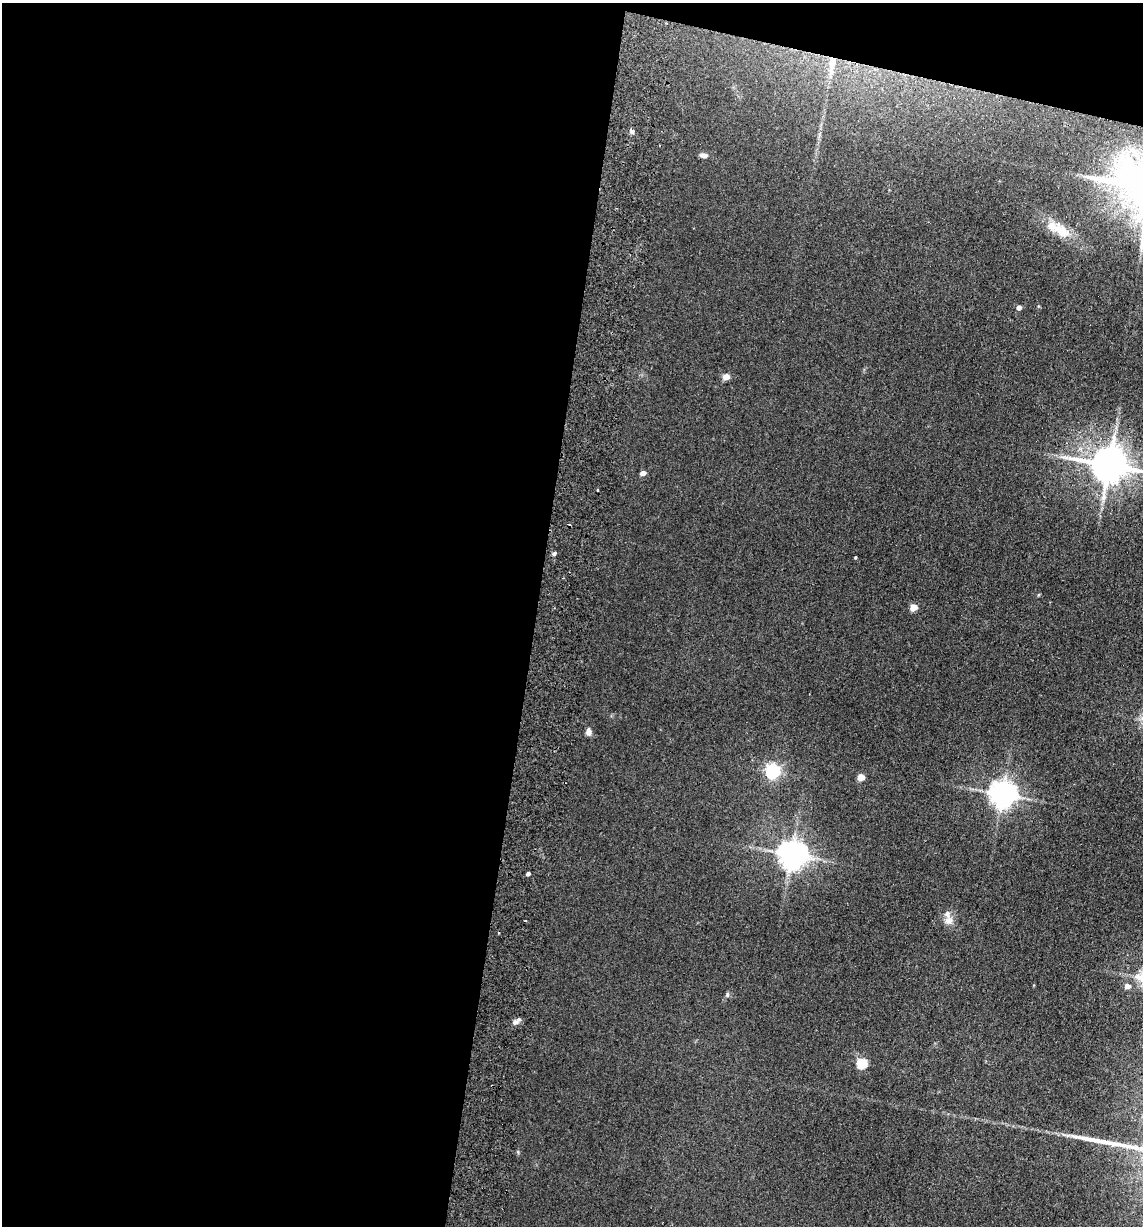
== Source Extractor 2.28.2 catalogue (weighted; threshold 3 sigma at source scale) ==
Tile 1 of 4 x 4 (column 1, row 1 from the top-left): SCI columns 177-1317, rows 3688-4911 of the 5033 x 4924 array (HDU 1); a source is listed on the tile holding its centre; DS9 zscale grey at full resolution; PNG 1145 x 1228 px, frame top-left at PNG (2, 3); no overlay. Shown black and unused: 49% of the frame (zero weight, under 2 of 3 exposures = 3% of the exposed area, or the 3 px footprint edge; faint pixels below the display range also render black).
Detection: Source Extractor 2.28.2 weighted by HDU 2 'WHT'; one run over the whole footprint, this tile lists its part. Background 0.132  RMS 0.012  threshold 0.0555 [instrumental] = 3 sigma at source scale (4.5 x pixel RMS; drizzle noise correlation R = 1.50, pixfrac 1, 0.05/0.05 arcsec/px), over >= 5 px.
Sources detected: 25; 1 inside a brighter object's white glare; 1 cosmic-ray / hot-pixel residue — not listed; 1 inside a brighter listed object's ellipse — not listed separately; the other 22 listed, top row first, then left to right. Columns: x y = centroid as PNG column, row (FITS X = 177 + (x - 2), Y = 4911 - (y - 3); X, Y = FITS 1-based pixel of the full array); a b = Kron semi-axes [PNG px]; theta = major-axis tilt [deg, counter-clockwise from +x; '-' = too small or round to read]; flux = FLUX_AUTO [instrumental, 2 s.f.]
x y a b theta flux
832 64 27 7 83 16
632 131 6 6 - 3.2
704 155 10 5 -5 4.9
1060 231 33 14 -38 27
1019 307 4 4 - 5.5
726 377 5 4 - 15
1109 465 11 10 - 3500
643 473 5 4 - 7.3
598 490 2 2 - 1.4
554 553 5 4 - 2.5
913 607 5 4 - 20
589 732 8 7 - 5.3
773 771 6 6 - 300
861 777 5 5 - 19
1002 794 8 8 - 1400
792 854 8 7 - 1500
528 874 4 3 - 3.2
948 920 12 11 - 9
1127 986 5 5 - 7.7
727 995 7 5 84 2.2
515 1022 7 6 - 3.7
862 1063 5 5 - 69
Overlapping masked pixels (flux is a lower limit): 2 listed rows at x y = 832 64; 1109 465
Isophote crosses this tile's border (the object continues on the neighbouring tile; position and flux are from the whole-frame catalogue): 1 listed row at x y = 1109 465